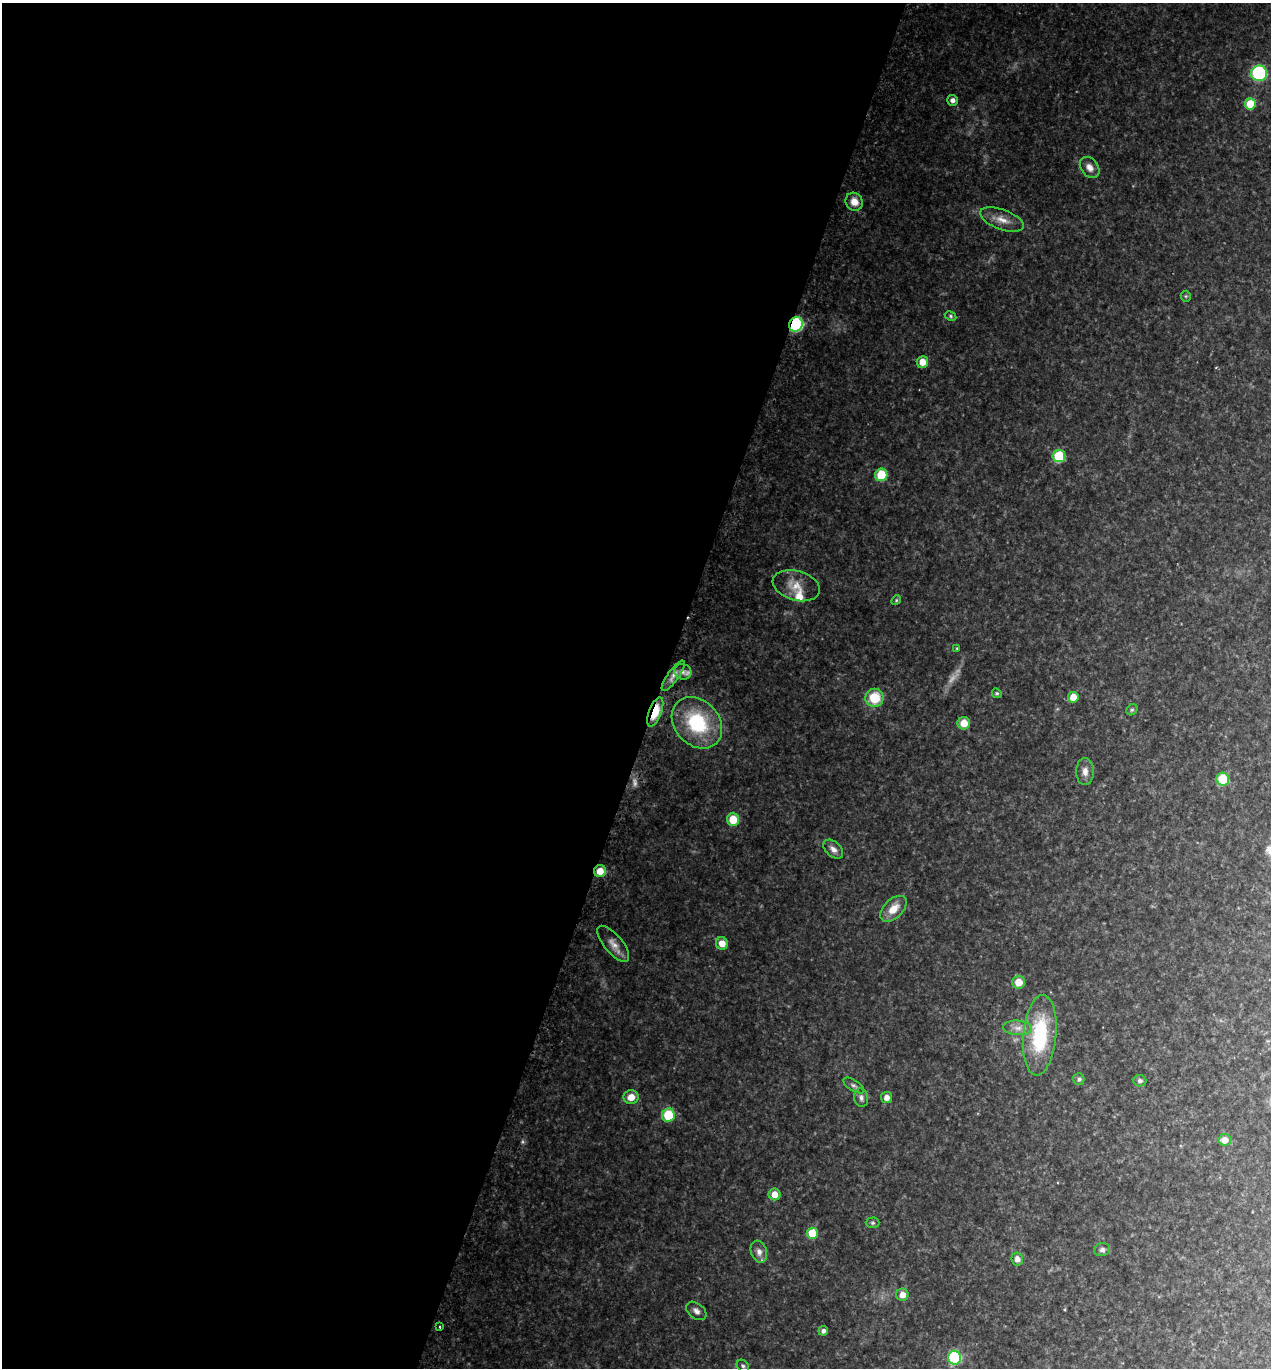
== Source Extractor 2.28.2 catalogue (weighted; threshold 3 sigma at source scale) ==
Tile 5 of 4 x 4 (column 1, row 2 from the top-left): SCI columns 160-1428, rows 2741-4106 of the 5526 x 5482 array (HDU 1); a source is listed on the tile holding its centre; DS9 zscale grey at full resolution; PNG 1273 x 1370 px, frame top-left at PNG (2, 3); each listed source drawn as its Kron ellipse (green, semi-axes under 4 px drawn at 4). Shown black and unused: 52% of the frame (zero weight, under 2 of 3 exposures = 3% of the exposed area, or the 3 px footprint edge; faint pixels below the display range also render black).
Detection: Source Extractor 2.28.2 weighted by HDU 2 'WHT'; one run over the whole footprint, this tile lists its part. Background 0.17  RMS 0.014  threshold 0.064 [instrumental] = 3 sigma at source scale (4.5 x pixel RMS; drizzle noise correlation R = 1.50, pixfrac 1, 0.05/0.05 arcsec/px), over >= 5 px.
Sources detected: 58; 2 too faint to see at this stretch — neither listed nor drawn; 1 inside a brighter listed object's ellipse — not listed separately; the other 55 listed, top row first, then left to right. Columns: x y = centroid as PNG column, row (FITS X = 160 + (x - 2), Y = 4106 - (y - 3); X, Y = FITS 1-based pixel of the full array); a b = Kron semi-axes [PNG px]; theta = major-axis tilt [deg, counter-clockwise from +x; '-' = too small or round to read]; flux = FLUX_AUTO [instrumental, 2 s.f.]
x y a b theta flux
1259 73 8 8 - 120
952 100 5 5 - 6
1250 104 5 5 - 41
1090 167 11 8 -52 10
854 202 9 8 - 14
1002 220 23 10 -20 18
1186 296 5 5 - 1.8
951 316 6 4 -28 2.2
796 324 7 6 - 150
922 362 6 5 - 17
1059 456 6 6 - 63
881 475 6 6 - 43
796 586 24 14 -16 23
896 600 5 4 - 1.7
957 648 4 3 - 1.5
683 672 9 7 -18 7.6
673 676 18 5 54 8.9
997 693 5 4 - 2.2
1073 697 5 5 - 19
874 698 9 9 - 41
1132 710 6 5 - 2.2
655 712 15 6 69 31
697 723 28 22 -46 100
964 723 6 6 - 18
1085 772 13 8 -90 10
1223 779 6 6 - 46
733 819 6 6 - 29
833 849 11 7 -44 7.8
600 871 6 6 - 18
893 909 16 9 44 20
722 943 6 6 - 16
613 944 22 9 -50 14
1019 982 6 6 - 18
1018 1028 14 7 -4 11
1040 1035 40 16 85 110
1079 1079 6 5 - 3.3
1140 1081 6 6 - 4
854 1085 12 5 -33 4.1
631 1097 7 7 - 16
861 1098 9 7 -80 5.4
887 1098 5 5 - 8.7
668 1115 6 6 - 51
1225 1140 6 6 - 13
775 1194 6 6 - 17
873 1223 7 5 1 2.5
812 1233 5 5 - 42
1102 1250 8 6 12 4.5
759 1252 11 8 -71 8.6
1017 1259 6 6 - 7.5
902 1295 6 6 - 11
696 1311 11 7 -37 7.2
440 1327 2 2 - 1.7
823 1331 5 5 - 4.5
954 1358 7 6 - 140
743 1366 7 5 -45 2.8
Overlapping masked pixels (flux is a lower limit): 3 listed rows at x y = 796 324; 655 712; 600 871